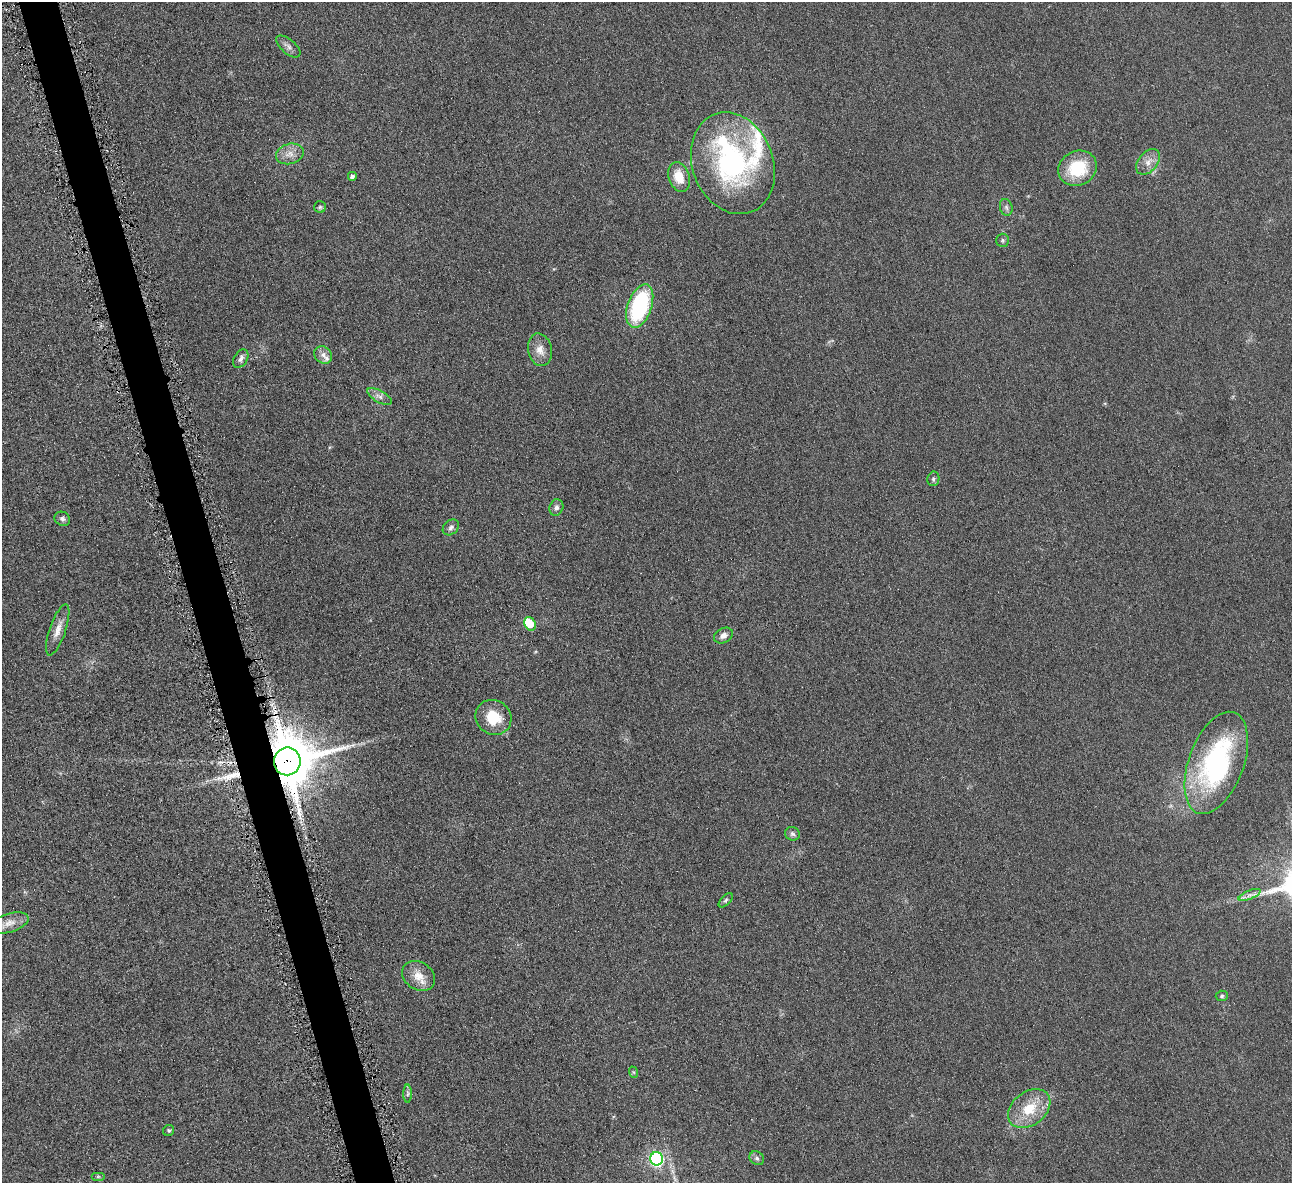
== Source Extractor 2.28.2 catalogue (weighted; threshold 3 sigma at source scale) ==
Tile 11 of 4 x 4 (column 3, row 3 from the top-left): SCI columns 2587-3876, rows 1337-2517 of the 5171 x 5154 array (HDU 1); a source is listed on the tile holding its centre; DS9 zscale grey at full resolution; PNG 1294 x 1185 px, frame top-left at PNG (2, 2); each listed source drawn as its Kron ellipse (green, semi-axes under 4 px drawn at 4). Shown black and unused: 3% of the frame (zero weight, under 4 of 8 exposures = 1% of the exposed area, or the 3 px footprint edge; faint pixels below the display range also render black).
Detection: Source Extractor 2.28.2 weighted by HDU 2 'WHT'; one run over the whole footprint, this tile lists its part. Background 0.0978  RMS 0.0094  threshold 0.0383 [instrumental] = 3 sigma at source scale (4.09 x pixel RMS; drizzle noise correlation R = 1.36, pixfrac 0.8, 0.05/0.05 arcsec/px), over >= 5 px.
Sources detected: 45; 1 inside a brighter object's white glare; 2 long thin detections or spike segments (spike, bleed or trail) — neither listed nor drawn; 4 inside a brighter listed object's ellipse — not listed separately; the other 38 listed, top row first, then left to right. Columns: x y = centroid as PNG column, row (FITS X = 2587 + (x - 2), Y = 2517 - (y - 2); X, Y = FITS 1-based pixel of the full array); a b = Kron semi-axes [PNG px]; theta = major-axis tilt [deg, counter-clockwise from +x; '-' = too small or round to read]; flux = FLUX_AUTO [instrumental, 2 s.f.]
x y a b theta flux
288 46 15 7 -40 4.1
290 154 14 10 14 7.3
1148 162 14 9 51 7.2
733 163 52 40 -69 150
1077 168 20 17 26 38
352 176 4 4 - 2.8
679 177 15 10 -71 16
320 207 6 5 - 1.4
1006 207 8 6 -74 2.5
1002 240 6 6 - 1.7
640 306 22 12 71 87
540 350 16 12 -76 9.4
323 355 9 8 - 4.6
241 359 10 6 59 3.3
379 396 14 6 -29 4.2
933 479 7 6 - 2
556 508 8 6 71 3.2
62 519 8 7 - 2.5
451 527 9 7 42 3.1
530 624 7 5 -63 18
58 630 27 8 71 8.9
723 636 10 7 28 5
493 717 18 17 - 24
287 761 14 13 - 4800
1216 763 53 27 70 150
792 834 7 6 - 2.3
1250 895 11 4 23 3.8
726 900 9 4 45 1.6
10 923 20 9 17 9.3
419 976 17 13 -33 12
1222 996 6 5 - 1.6
633 1072 6 4 -70 1.1
408 1094 9 4 89 2
1029 1109 23 16 38 25
169 1130 6 5 - 1.7
757 1158 8 6 -36 2.5
657 1159 6 6 - 150
98 1176 7 4 0 1.3
Overlapping masked pixels (flux is a lower limit): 1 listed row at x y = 287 761